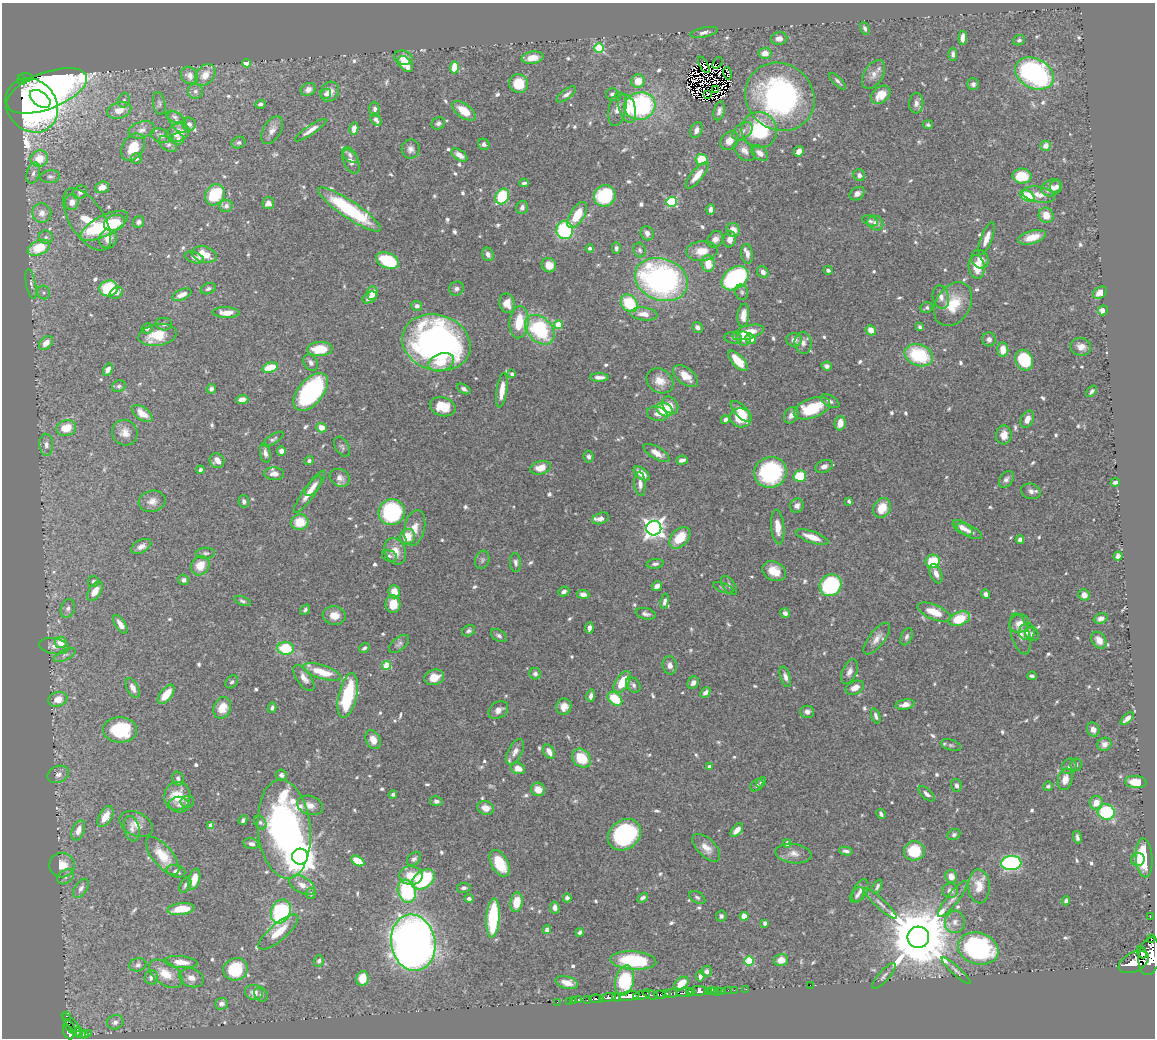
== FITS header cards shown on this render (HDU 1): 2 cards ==
NAXIS1  =                 1153
NAXIS2  =                 1036

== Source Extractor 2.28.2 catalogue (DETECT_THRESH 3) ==
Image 1153 x 1036 px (HDU 1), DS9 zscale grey, 1 PNG px = 1 image px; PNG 1157 x 1040 px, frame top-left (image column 1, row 1036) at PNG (2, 3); each listed source drawn as its Kron ellipse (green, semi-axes under 4 px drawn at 4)
Background 0.5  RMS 0.017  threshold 0.0508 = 3 sigma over >= 5 px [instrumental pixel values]
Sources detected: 722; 10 with non-positive FLUX_AUTO (blend fragments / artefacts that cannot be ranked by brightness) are neither listed nor drawn; of the other 712, the 500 brightest by FLUX_AUTO listed and drawn (212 fainter detections omitted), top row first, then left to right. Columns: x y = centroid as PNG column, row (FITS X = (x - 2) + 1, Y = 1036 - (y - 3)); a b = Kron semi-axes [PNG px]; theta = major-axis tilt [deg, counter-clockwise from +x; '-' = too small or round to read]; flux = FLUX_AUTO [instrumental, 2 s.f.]
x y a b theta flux
865 28 7 4 -68 3
704 32 14 4 12 4.5
779 38 8 6 5 7.5
963 38 7 4 85 9.8
1019 40 6 5 - 2.9
599 48 5 5 - 84
765 53 6 5 - 10
953 54 6 4 90 3.5
403 58 9 7 -14 13
533 58 11 6 8 15
246 63 4 4 - 20
717 63 6 2 54 3.4
406 64 9 6 -47 18
704 65 9 3 -60 7.2
455 67 6 4 86 32
727 73 6 2 -72 10
1034 73 20 14 -27 240
873 74 16 9 58 9
189 75 9 8 - 9.4
205 75 12 8 50 16
26 77 7 4 -5 47
22 80 5 4 - 46
638 81 7 6 - 16
838 81 11 3 -45 3.2
519 84 9 9 - 27
973 84 6 5 - 4
308 89 8 6 25 6.8
715 90 3 2 - 3
47 91 42 18 21 690
195 91 7 7 - 4.3
329 92 10 8 63 11
326 94 5 4 - 2.6
566 94 11 5 37 4.6
612 94 6 6 - 4.3
708 94 3 2 - 3.9
881 95 11 8 39 16
780 97 36 33 -40 280
40 99 12 7 -36 190
124 100 7 5 74 2.5
916 103 10 7 85 5.6
159 104 11 6 -81 3.3
260 104 5 4 - 3.5
32 105 28 24 -53 690
640 106 16 13 13 180
627 108 15 8 -73 16
375 109 7 5 -87 4
617 109 17 8 78 10
119 110 12 8 16 15
464 111 13 7 -36 23
719 111 9 5 77 4.5
175 117 9 5 -25 3
376 120 7 4 -52 4.6
178 122 12 7 -50 6.7
438 123 7 6 - 3.6
189 124 7 6 - 4.3
928 125 5 4 - 2.8
354 129 6 4 77 11
142 130 13 8 16 7.5
272 130 15 8 59 9.3
311 130 18 4 34 9
696 130 8 5 67 6.2
759 130 18 17 - 82
742 131 11 7 37 6
178 133 12 8 20 16
161 136 10 6 -22 4.7
178 139 6 5 - 4.3
729 141 10 8 50 12
239 143 7 5 22 2.7
168 144 10 6 -35 3.7
484 144 6 5 - 3.6
1045 146 5 5 - 10
133 147 15 10 57 27
411 149 9 9 - 5.6
744 150 12 8 -48 7.5
799 151 5 5 - 6.5
759 153 10 6 -41 8.3
350 155 9 6 -48 3.9
459 155 9 5 -33 8.6
39 158 8 8 - 23
136 158 5 5 - 3.1
702 160 6 5 - 35
351 161 13 7 -65 7
33 173 11 6 74 5.6
697 175 16 6 51 14
859 175 6 5 - 4.6
1022 176 9 7 -2 38
50 177 10 6 5 3.9
524 183 5 3 - 2.6
1056 186 6 6 - 5.2
102 187 7 5 18 7.9
1051 188 10 8 31 12
80 192 7 6 - 4.4
857 194 8 6 33 5.8
1039 194 16 8 -11 11
215 195 11 9 59 67
502 196 8 6 59 64
605 196 11 10 - 87
1027 196 7 5 -26 62
72 202 8 7 - 9.1
672 202 5 5 - 95
268 203 6 6 - 7.8
226 206 6 6 - 4.6
522 207 7 5 71 4
349 209 37 8 -34 93
711 209 5 4 - 4.2
42 213 9 9 - 9.6
577 215 15 7 58 26
1046 215 8 7 - 16
87 219 35 17 -58 50
870 221 8 5 -22 2.7
139 222 6 5 - 3.9
114 223 11 7 18 25
875 223 8 7 - 7.1
104 226 26 10 27 72
565 230 9 8 - 110
733 230 7 6 - 12
647 233 7 6 - 6.2
46 237 7 6 - 3.5
1032 237 14 6 15 18
987 238 17 5 69 11
108 239 10 8 73 9.6
715 239 9 7 53 8.5
730 239 8 6 75 8.5
39 248 12 7 23 40
590 248 4 4 - 3.5
616 248 6 4 -89 3.1
640 250 7 6 - 3.6
702 251 16 10 4 18
204 254 13 8 -12 22
488 254 7 5 -65 5.3
747 254 10 5 -85 6.3
194 257 10 5 -18 4.2
980 259 10 8 -56 8.5
387 260 12 7 -24 73
708 264 8 6 -83 20
549 265 7 7 - 13
977 267 12 8 -81 18
828 270 4 3 - 2.7
763 272 6 5 - 6.2
735 278 15 10 35 150
661 279 27 20 -21 330
31 284 15 5 -79 4.6
109 288 9 8 - 70
208 289 8 5 21 3.4
456 289 8 7 - 4.2
44 292 7 6 - 2.7
742 292 8 6 -68 2.7
116 293 7 5 36 4.4
372 293 7 5 85 15
1100 293 7 5 31 12
182 295 10 5 23 8.7
370 297 8 5 31 7.7
941 297 12 8 -77 7.8
507 303 10 7 -79 14
629 303 10 7 -50 52
953 304 23 17 58 34
417 306 5 5 - 5
927 308 6 5 - 2.9
1103 310 5 5 - 12
226 313 13 5 -2 12
644 314 13 6 -6 12
743 315 11 6 84 13
519 322 16 9 85 39
164 324 8 6 -7 4.1
558 325 4 4 - 29
697 327 6 5 - 4.9
920 327 4 3 - 2.7
147 328 5 5 - 3
540 330 17 12 -45 110
871 330 5 5 - 9.4
748 332 16 6 16 24
157 335 19 10 10 28
733 338 9 5 -7 3.1
744 338 7 7 - 7.8
751 339 5 5 - 9.2
989 339 7 6 - 4.9
794 340 7 6 - 6.2
46 343 8 6 45 11
436 343 35 28 -17 480
803 343 11 8 -82 6.4
1081 347 10 9 - 10
320 349 13 7 2 32
1003 350 7 5 -85 17
919 355 14 10 -21 74
1024 360 10 8 -66 56
738 361 13 6 -47 27
441 362 13 8 19 19
311 363 9 6 -59 4.7
827 366 5 4 - 3.8
270 367 8 5 16 31
108 369 6 4 62 6.9
512 374 4 3 - 4
686 376 15 8 -39 17
599 377 9 3 0 6.4
660 381 14 11 -35 14
119 386 7 5 23 2.6
211 389 5 4 - 4.1
464 389 7 4 -31 3.5
502 390 17 5 81 15
1091 391 6 4 49 3.2
311 392 22 12 50 180
242 400 6 4 2 8.2
830 401 10 5 -31 3.8
670 405 9 7 -53 7.7
443 407 13 9 -14 27
812 408 19 9 20 54
665 410 9 6 -28 46
741 411 13 6 -45 11
142 413 12 6 -36 17
657 414 10 7 -16 5.8
791 415 9 6 59 7.2
741 418 10 9 - 36
1027 419 9 6 66 8.4
725 420 4 4 - 4.8
840 423 7 5 79 11
66 428 10 7 13 20
321 428 5 4 - 11
125 433 13 12 - 12
1004 435 9 7 82 11
273 439 11 4 33 2.8
46 445 11 7 -88 5.5
342 447 11 6 -57 3.3
281 451 4 4 - 6.2
265 453 10 5 -80 5.3
656 453 14 6 -30 11
588 457 6 5 - 3.8
682 460 6 4 15 5.4
217 461 7 7 - 8.8
309 461 5 4 - 2.7
824 466 9 6 21 5.9
540 468 10 6 15 16
200 470 4 4 - 3.7
770 472 16 15 - 130
274 474 10 6 -4 7.5
642 474 9 5 -40 11
800 476 6 5 - 47
340 478 10 8 -30 6.6
1006 479 9 6 53 4.4
1115 482 4 3 - 3.4
640 484 12 5 -86 6.3
313 486 12 5 51 7
1031 491 10 7 -15 6
309 492 25 6 55 14
152 501 13 10 11 8.8
244 501 6 5 - 3.4
849 501 4 3 - 2.5
797 506 7 6 - 5.5
882 508 10 8 57 24
392 512 13 12 - 130
601 518 9 5 17 4.7
300 522 8 8 - 27
778 527 17 6 -85 14
415 528 18 10 78 12
654 528 7 7 - 740
963 528 11 5 -33 8.5
969 531 14 5 -26 5.7
407 537 8 7 - 21
812 537 17 5 -19 15
680 538 12 8 46 30
1020 540 4 4 - 4.7
141 546 11 6 28 6.2
395 551 14 10 -66 16
206 553 9 5 2 2.9
389 556 7 5 -17 2.7
1118 556 4 4 - 5
482 560 9 7 73 3.3
933 561 7 6 - 40
516 563 9 5 -85 4.1
655 564 8 5 9 3.4
200 566 10 9 - 18
774 571 12 9 -27 19
936 574 10 5 -69 8.1
184 580 5 5 - 3.7
93 581 5 5 - 2.9
729 585 11 6 -54 3.7
831 585 11 10 - 130
657 586 5 4 - 6
723 588 11 4 -20 2.5
95 591 11 6 58 14
394 592 6 5 - 17
564 592 6 4 37 4.6
583 594 6 4 -8 5.9
986 594 5 4 - 4.4
1084 595 6 5 - 7.9
242 601 8 4 -20 2.7
665 601 8 4 80 3.9
393 604 9 7 85 18
68 608 9 7 71 4.3
305 610 6 4 51 2.8
934 612 18 7 -22 21
785 613 5 5 - 4.7
646 614 10 5 -15 3.9
334 616 11 9 -7 14
1101 618 7 5 19 4.6
959 619 11 6 21 39
120 624 10 5 -57 10
1019 624 10 9 - 11
589 628 5 4 - 5
469 631 7 5 29 2.8
1027 632 9 8 - 6.7
1020 634 21 9 -74 9.9
1032 634 7 6 - 3
499 636 9 5 -32 3.2
907 637 9 5 68 3.4
877 639 19 7 52 8.9
1099 640 9 6 -55 9
61 642 5 5 - 16
399 644 12 6 40 4
54 646 15 8 -10 7.4
286 648 8 6 -4 49
364 648 6 4 31 2.9
65 655 12 5 25 3.3
387 665 4 4 - 43
670 665 9 7 -82 6.4
322 672 20 7 -17 30
849 672 13 7 67 6.4
535 674 6 5 - 3.5
1032 676 5 3 - 2.5
434 677 10 7 19 16
785 677 10 5 -73 5.2
304 678 15 7 -55 8.2
232 682 7 5 46 2.7
622 682 12 6 57 26
693 683 6 5 - 5
633 685 8 6 -51 4.1
133 688 10 5 -62 7.8
855 688 10 6 26 8.7
705 692 6 4 47 4.6
166 694 11 6 51 22
348 695 23 9 77 82
591 696 6 4 77 4.7
58 699 9 7 17 14
615 699 8 5 -40 38
905 704 9 5 11 8.6
564 707 8 7 - 10
222 708 11 8 68 18
272 708 5 4 - 2.8
498 710 11 8 36 6.8
807 712 7 6 - 6.2
876 716 8 4 -70 3.5
1127 719 8 4 42 8.1
1093 729 7 6 - 6.1
120 730 17 12 -4 77
373 740 10 7 -65 11
1104 744 7 6 - 6.9
951 745 10 5 -18 3
515 752 14 7 61 7.1
549 752 8 5 -57 8.2
582 758 10 8 -43 35
1076 765 6 6 - 2.8
709 766 4 4 - 3.5
1069 766 8 7 - 3.9
518 768 7 5 -18 13
58 774 11 8 23 5.8
281 775 5 5 - 3.9
178 779 7 5 -75 3.8
1065 779 11 7 76 12
761 782 6 4 52 2.6
1136 782 11 6 -5 21
757 785 7 5 37 2.6
956 785 6 5 - 3.6
1048 786 5 4 - 2.6
538 789 7 6 - 14
393 794 4 4 - 3.2
927 794 10 5 -42 4.6
177 796 14 13 - 29
436 801 6 5 - 4
187 802 7 6 - 3.3
1096 803 7 6 - 13
179 805 10 8 -8 5
310 805 13 9 -19 10
486 808 8 6 -17 11
1106 812 8 8 - 82
881 814 5 3 - 2.7
105 817 11 6 59 15
243 820 5 3 - 2.7
260 822 7 5 -51 2.8
136 824 17 11 -27 13
211 825 4 4 - 14
132 829 13 7 -77 6.4
284 829 49 26 -84 480
78 830 10 6 69 8.9
737 830 8 5 49 10
624 835 18 14 36 150
954 835 7 5 25 2.8
1077 837 6 3 -75 2.9
787 843 4 4 - 7.2
251 844 8 5 -11 5.3
706 848 17 9 -45 13
846 851 7 4 -9 4
914 851 10 9 - 41
793 853 18 9 -7 10
163 856 23 10 -51 27
300 857 8 8 - 2300
1144 858 19 8 -86 52
414 859 8 6 43 3.5
1138 859 7 6 - 8.5
358 861 7 4 -31 22
500 863 14 8 -61 36
1011 863 10 7 2 210
62 865 12 12 - 15
176 871 9 6 -15 4.6
411 875 11 9 -3 20
66 877 9 6 39 3.9
951 877 7 6 - 8.7
194 879 10 5 73 16
423 879 13 8 35 130
185 885 8 5 61 3.1
302 885 14 8 -30 10
877 886 7 4 64 3
979 886 17 11 -87 19
81 888 11 6 55 4.5
464 888 7 5 9 3.2
407 891 12 8 -73 92
860 891 12 6 62 5.6
950 891 8 7 - 6.6
311 893 5 5 - 2.5
857 895 9 5 55 3.6
697 897 9 5 -32 2.8
567 898 4 4 - 5
643 898 6 4 32 3.2
469 899 4 4 - 4.1
953 899 22 6 52 8.3
1066 901 4 3 - 2.9
517 902 10 6 80 23
880 903 21 5 -43 6.3
555 908 6 4 -79 6.5
181 909 13 6 6 23
281 911 12 9 66 120
721 916 6 5 - 2.8
744 916 4 4 - 24
1150 917 3 2 - 6.1
493 918 19 6 87 96
955 922 11 10 - 8.2
765 923 4 4 - 2.7
547 930 4 4 - 6.5
278 932 25 8 41 27
580 932 4 3 - 3.3
918 937 11 10 - 12000
1151 938 3 3 - 94
413 943 28 22 -80 1100
978 948 20 15 -17 180
1142 952 6 4 -62 390
1149 956 19 10 82 4100
781 960 7 6 - 13
319 961 6 5 - 3
633 961 23 9 -4 79
749 961 5 5 - 67
181 962 16 6 -5 14
1134 962 16 9 27 2500
138 965 8 6 12 4
235 969 12 11 - 63
956 970 19 4 -43 4.4
706 971 6 5 - 4.4
166 974 19 11 -34 23
700 976 5 4 - 3.7
884 976 16 5 48 4.5
151 977 7 6 - 6.1
191 978 12 9 -20 8.4
362 978 7 6 - 22
625 981 15 9 76 81
567 983 11 6 -15 11
682 983 8 5 37 16
810 985 2 2 - 96
746 989 2 2 - 8.8
728 990 2 2 - 14
734 990 2 2 - 3.6
690 991 3 3 - 200
698 991 10 5 3 730
712 991 3 2 - 17
717 991 2 2 - 2.5
721 991 2 2 - 13
254 992 9 7 -17 10
708 992 3 2 - 23
666 993 3 3 - 77
672 993 6 3 7 63
686 993 9 3 3 660
261 994 7 6 - 2.8
641 995 8 4 10 330
651 995 8 3 -25 110
660 995 6 3 -4 170
629 996 10 4 9 1800
608 997 8 4 13 710
617 997 4 3 - 320
588 999 3 2 - 33
596 999 7 3 -2 170
574 1000 2 2 - 5.9
578 1000 3 3 - 19
569 1001 2 2 - 5.7
557 1002 2 2 - 4.3
221 1004 6 6 - 6.6
66 1015 3 3 - 11
115 1022 8 7 - 5.2
71 1023 12 3 -46 150
70 1027 7 3 -53 70
68 1032 8 4 -62 310
78 1032 5 3 - 53
89 1033 3 3 - 28
84 1034 4 3 - 36
79 1035 3 3 - 76
At the frame edge (FLAGS 8, measured only in part): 1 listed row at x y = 1149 956
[212 fainter detections neither listed nor drawn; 10 non-positive-flux detections neither listed nor drawn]